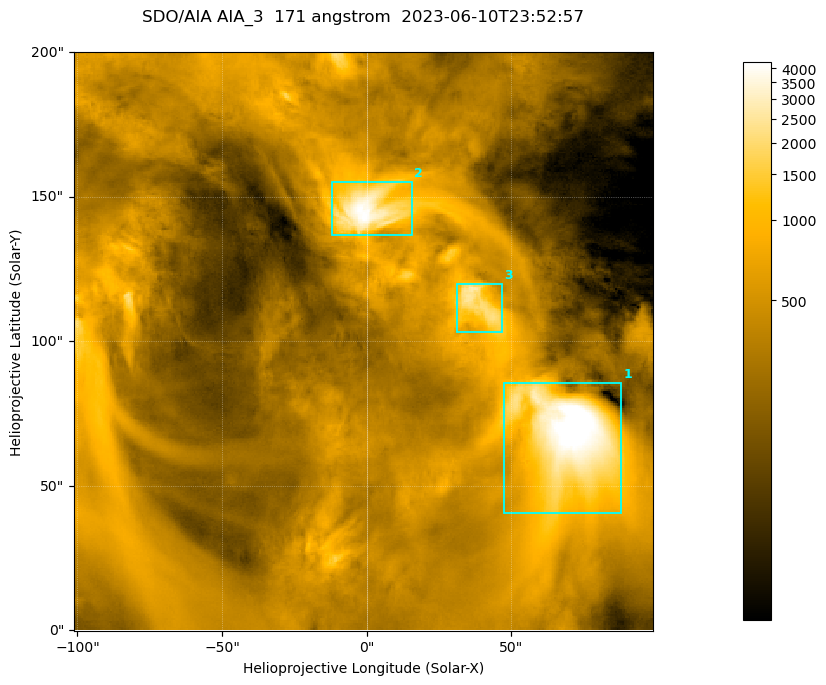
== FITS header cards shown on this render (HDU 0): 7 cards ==
TELESCOP= 'SDO/AIA '
INSTRUME= 'AIA_3   '
WAVELNTH=                  171
WAVEUNIT= 'angstrom'
DATE-OBS= '2023-06-10T23:52:57.352'
CTYPE1  = 'HPLN-TAN'
CTYPE2  = 'HPLT-TAN'

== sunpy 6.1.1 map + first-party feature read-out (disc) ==
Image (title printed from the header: SDO/AIA AIA_3  171 angstrom  2023-06-10T23:52:57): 334 x 334 px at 0.599 arcsec/px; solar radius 945 arcsec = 1577 px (partial field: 1.4% of the solar disc is inside the frame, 100% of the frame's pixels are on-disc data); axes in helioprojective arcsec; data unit not stated in the header (colour bar unlabelled)
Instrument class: DISC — disc imager (sunpy class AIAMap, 171 A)
Bright regions (active regions / flare kernels): reference = the on-disc median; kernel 3 px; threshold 5 sigma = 1102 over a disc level ~359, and >= 1.15x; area >= 111 px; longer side >= 4 px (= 2.4 arcsec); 3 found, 3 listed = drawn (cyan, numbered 1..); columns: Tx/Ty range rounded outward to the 2 arcsec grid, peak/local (2 s.f.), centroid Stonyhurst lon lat
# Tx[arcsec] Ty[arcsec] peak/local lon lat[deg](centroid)
1 46..88 40..86 14 +4 +4
2 -12..16 136..156 12 +0 +9
3 30..48 102..120 7.4 +2 +7